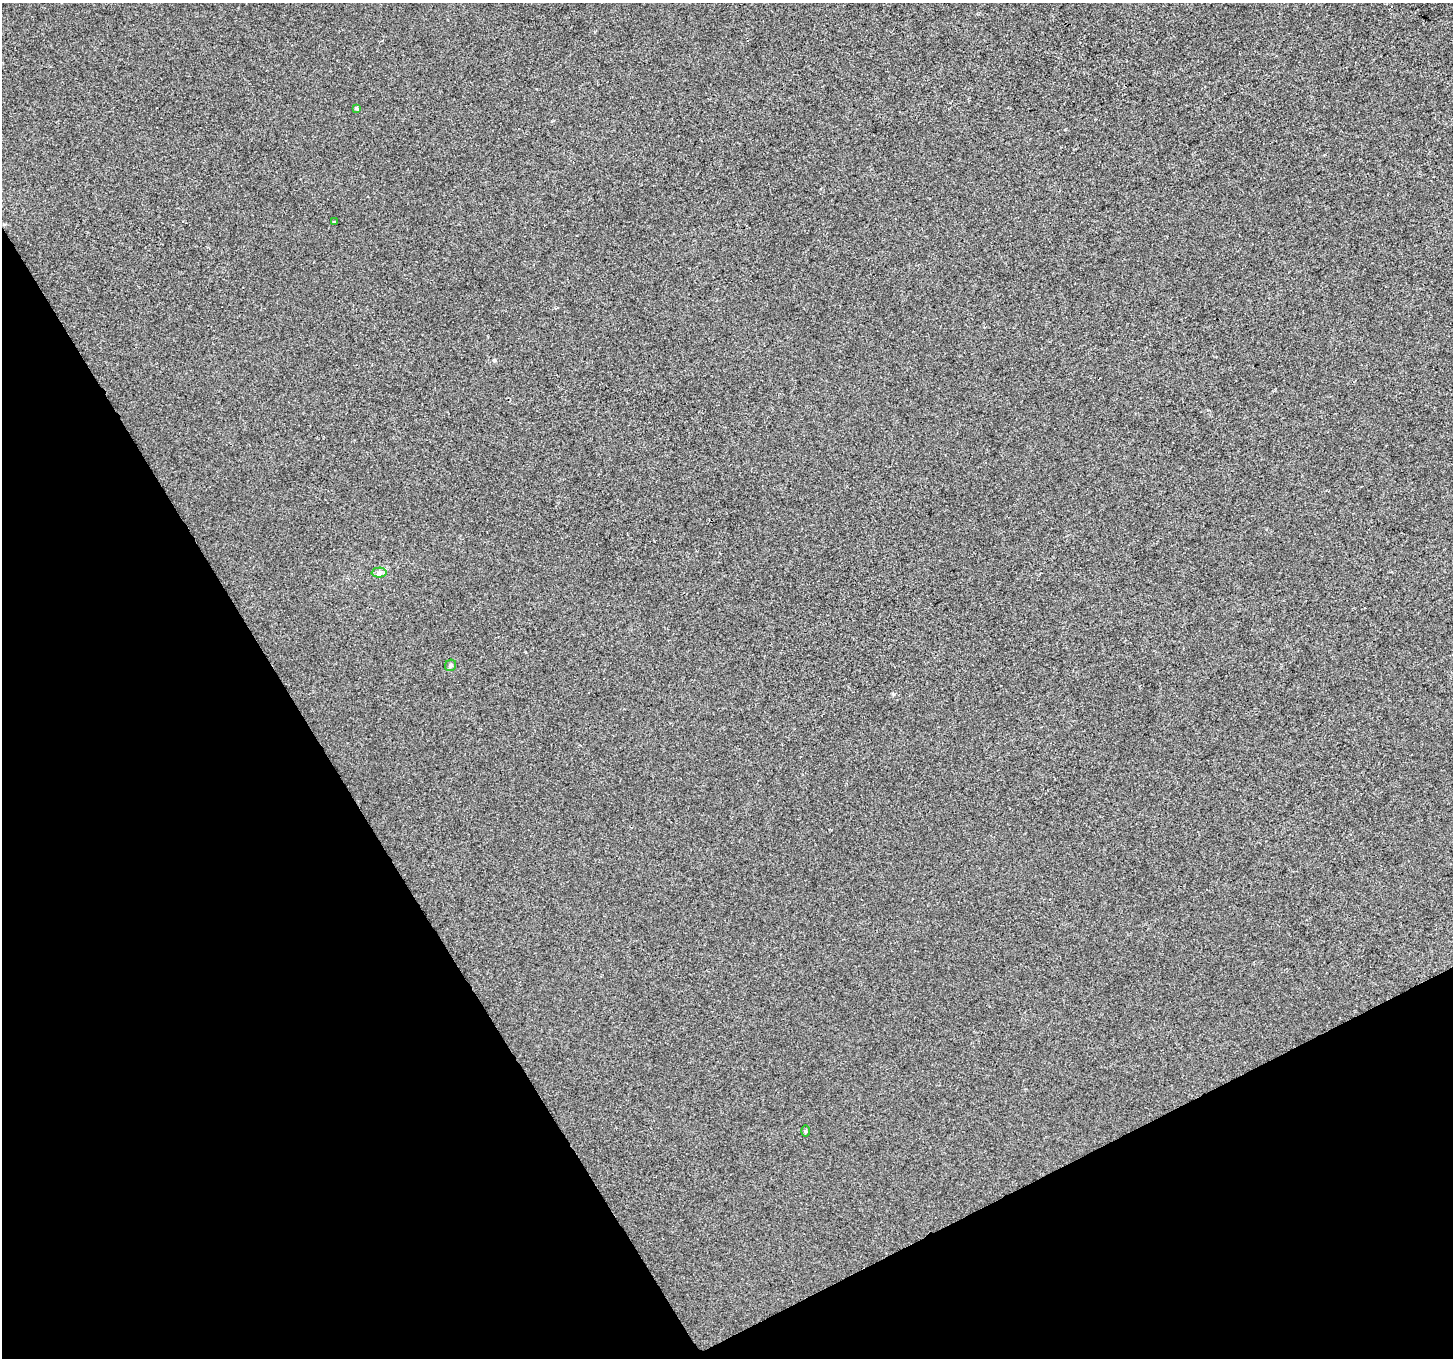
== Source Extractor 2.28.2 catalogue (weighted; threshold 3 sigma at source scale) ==
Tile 14 of 4 x 4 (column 2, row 4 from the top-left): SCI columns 1454-2904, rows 167-1522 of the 5807 x 5697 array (HDU 1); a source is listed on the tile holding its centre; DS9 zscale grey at full resolution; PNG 1455 x 1360 px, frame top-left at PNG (2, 3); each listed source drawn as its Kron ellipse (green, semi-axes under 4 px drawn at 4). Shown black and unused: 28% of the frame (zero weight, under 2 of 3 exposures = <1% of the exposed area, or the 3 px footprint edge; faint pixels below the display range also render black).
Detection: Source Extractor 2.28.2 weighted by HDU 2 'WHT'; one run over the whole footprint, this tile lists its part. Background -2.33e-04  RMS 0.0055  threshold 0.0249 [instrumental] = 3 sigma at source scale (4.5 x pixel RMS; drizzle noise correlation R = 1.50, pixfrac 1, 0.0396/0.0396 arcsec/px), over >= 5 px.
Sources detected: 5; all 5 listed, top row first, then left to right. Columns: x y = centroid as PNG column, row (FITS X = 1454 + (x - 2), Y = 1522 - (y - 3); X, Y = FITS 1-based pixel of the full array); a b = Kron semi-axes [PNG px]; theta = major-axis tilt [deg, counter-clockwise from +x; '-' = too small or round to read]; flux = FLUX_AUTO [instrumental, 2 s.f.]
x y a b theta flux
357 109 4 3 - 0.94
334 222 3 2 - 1.5
379 572 7 5 0 1.3
450 665 6 5 - 1.3
805 1131 6 4 -90 0.68